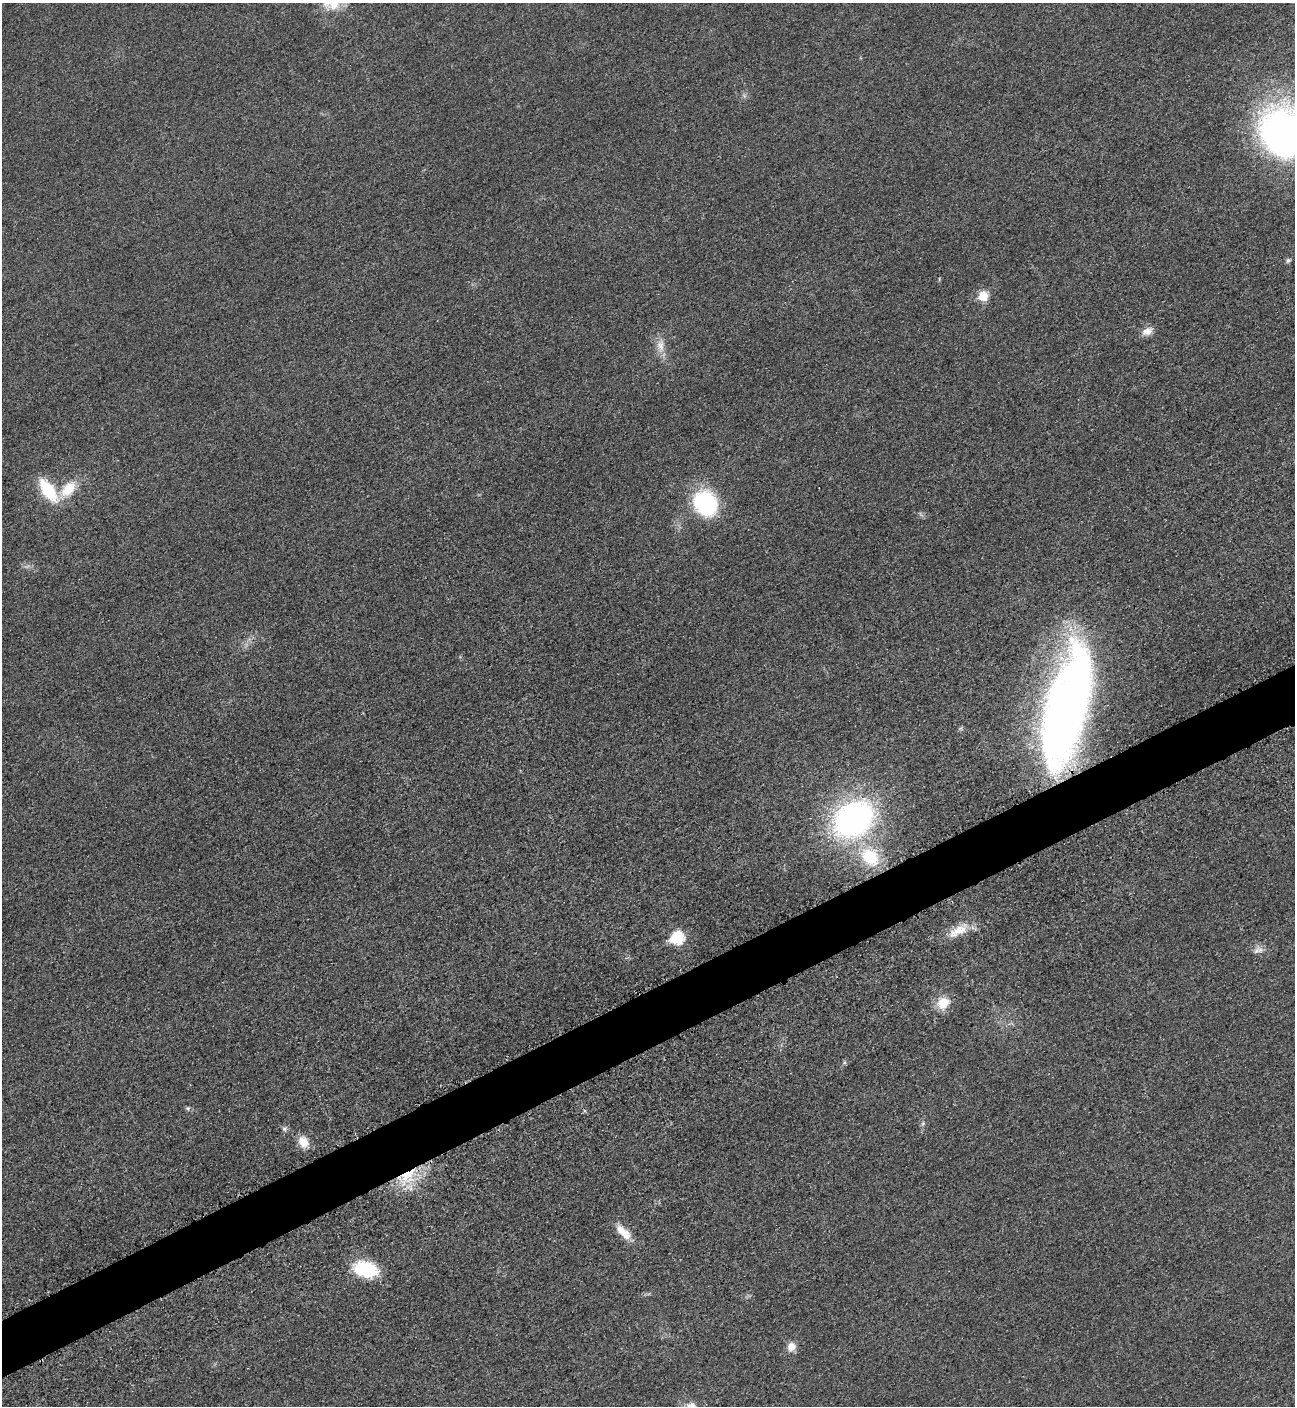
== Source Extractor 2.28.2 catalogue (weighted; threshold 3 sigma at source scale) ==
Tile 7 of 4 x 4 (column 3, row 2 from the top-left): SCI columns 2888-4180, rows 2873-4276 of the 5669 x 5701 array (HDU 1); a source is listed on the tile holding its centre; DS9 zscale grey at full resolution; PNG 1297 x 1408 px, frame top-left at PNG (2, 3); no overlay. Shown black and unused: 4% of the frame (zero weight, under 3 of 5 exposures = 4% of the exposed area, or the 3 px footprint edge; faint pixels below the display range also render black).
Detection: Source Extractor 2.28.2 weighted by HDU 2 'WHT'; one run over the whole footprint, this tile lists its part. Background 0.0193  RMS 0.0052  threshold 0.0234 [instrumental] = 3 sigma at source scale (4.5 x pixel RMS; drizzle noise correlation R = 1.50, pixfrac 1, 0.05/0.05 arcsec/px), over >= 5 px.
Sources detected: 25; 1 inside a brighter listed object's ellipse — not listed separately; the other 24 listed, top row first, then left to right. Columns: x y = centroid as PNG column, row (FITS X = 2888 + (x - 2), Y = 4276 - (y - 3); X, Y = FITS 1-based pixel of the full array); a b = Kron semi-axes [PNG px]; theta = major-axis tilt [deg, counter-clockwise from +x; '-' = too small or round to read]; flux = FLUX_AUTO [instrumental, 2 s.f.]
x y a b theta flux
331 4 29 18 -5 13
1282 134 52 41 -80 240
1288 260 7 5 55 1.1
983 296 6 6 - 19
1147 331 13 9 24 4.2
660 345 19 10 -89 6
68 489 23 14 47 13
48 490 22 10 -55 28
705 503 26 22 -60 50
1067 707 125 40 76 370
853 819 36 28 37 160
870 857 26 20 -47 26
958 931 30 11 27 9.3
677 937 7 7 - 49
1260 950 10 9 - 2.9
943 1003 14 12 47 10
188 1108 6 5 - 0.83
923 1123 6 5 - 0.98
284 1129 7 5 -2 1.3
303 1142 14 10 -55 7.3
407 1175 32 13 53 19
624 1232 24 10 -43 8
365 1269 29 17 -12 26
791 1347 11 10 - 4.5
Overlapping masked pixels (flux is a lower limit): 2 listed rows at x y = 1067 707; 407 1175
Isophote crosses this tile's border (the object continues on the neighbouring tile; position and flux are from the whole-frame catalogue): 2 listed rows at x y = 331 4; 1282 134